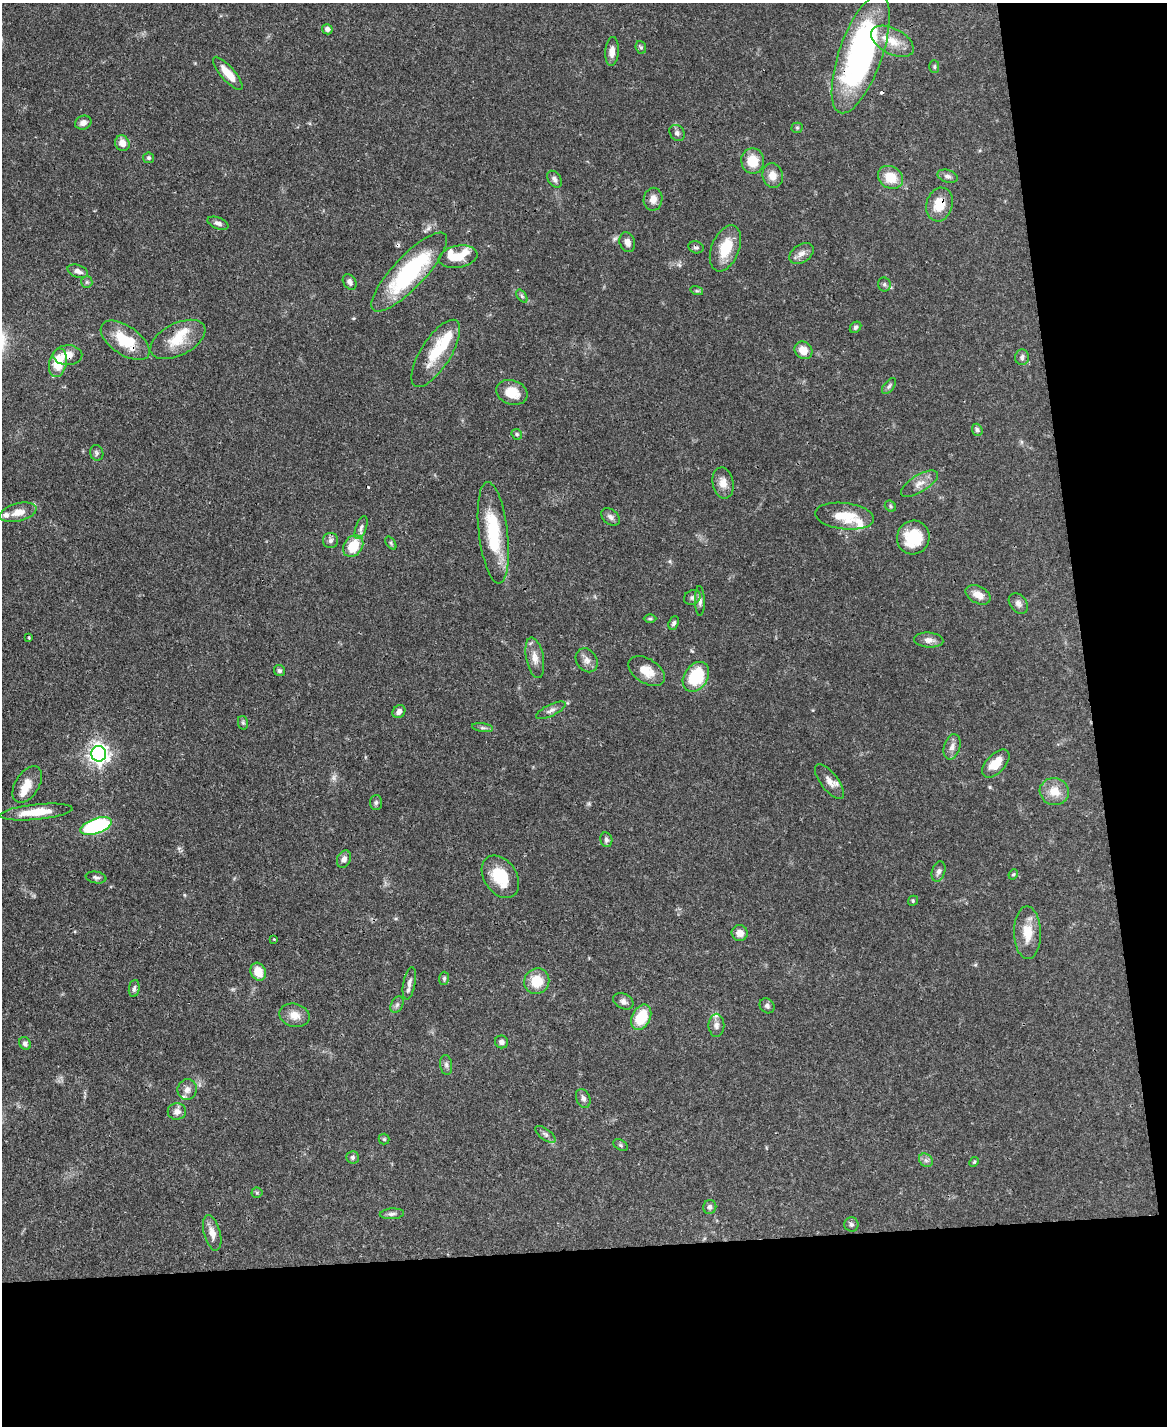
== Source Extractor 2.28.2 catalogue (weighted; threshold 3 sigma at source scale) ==
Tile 12 of 4 x 3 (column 4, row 3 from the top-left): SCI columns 3498-4662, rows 242-1665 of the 4665 x 4644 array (HDU 1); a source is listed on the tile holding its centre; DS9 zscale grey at full resolution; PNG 1169 x 1428 px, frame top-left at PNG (2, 3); each listed source drawn as its Kron ellipse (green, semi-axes under 4 px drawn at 4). Shown black and unused: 19% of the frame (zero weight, under 3 of 4 exposures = <1% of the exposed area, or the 3 px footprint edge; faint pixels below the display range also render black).
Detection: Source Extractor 2.28.2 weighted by HDU 2 'WHT'; one run over the whole footprint, this tile lists its part. Background 0.0656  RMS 0.0033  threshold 0.015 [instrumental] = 3 sigma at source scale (4.5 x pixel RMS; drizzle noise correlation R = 1.50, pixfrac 1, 0.05/0.05 arcsec/px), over >= 5 px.
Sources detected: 134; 1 too faint to see at this stretch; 1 inside a brighter object's white glare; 3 cosmic-ray / hot-pixel residue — neither listed nor drawn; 8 inside a brighter listed object's ellipse — not listed separately; the other 121 listed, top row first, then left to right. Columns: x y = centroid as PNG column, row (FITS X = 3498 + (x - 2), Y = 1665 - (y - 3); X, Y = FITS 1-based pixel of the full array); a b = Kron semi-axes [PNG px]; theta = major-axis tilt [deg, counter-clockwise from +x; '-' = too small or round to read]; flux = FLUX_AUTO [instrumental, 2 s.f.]
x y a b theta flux
327 29 5 5 - 1.2
892 41 23 12 -28 6.1
641 47 6 5 - 0.63
612 51 14 7 86 2.5
861 54 62 21 71 82
934 67 6 5 - 0.54
228 73 21 7 -49 5.3
83 123 8 7 - 1.6
797 128 5 5 - 0.49
677 133 8 7 - 1
122 143 8 7 - 2.8
149 158 5 5 - 0.61
753 161 13 11 -81 6.7
773 176 12 10 -75 3.2
948 176 10 6 -17 1.2
890 177 13 11 -33 7.1
554 179 9 6 -54 1.2
653 199 11 9 80 2.5
939 204 17 13 75 6.7
218 223 11 5 -21 1.3
627 242 10 7 -71 1.8
696 247 7 6 - 0.76
725 248 24 14 68 9.5
801 254 14 9 33 2.2
458 257 19 11 9 5.9
78 271 10 6 -19 1.6
409 272 52 16 47 38
87 282 6 5 - 0.56
350 282 8 6 -58 1.2
884 284 7 6 - 0.75
697 291 6 4 -17 0.51
522 296 7 4 -53 0.56
855 327 6 5 - 0.68
178 339 30 16 27 8.6
125 340 28 14 -34 12
803 350 9 8 - 3.7
436 353 38 15 57 11
68 355 14 10 2 3.3
1022 357 8 7 - 1.2
58 363 14 8 78 9.2
889 386 9 5 51 0.82
512 392 16 12 -19 5.9
977 430 6 5 - 0.82
517 434 6 4 -46 0.49
97 453 8 6 -73 0.81
723 483 16 10 -79 3.1
919 484 21 8 31 2.9
890 506 6 5 - 0.52
18 512 18 9 14 3.7
844 516 30 13 -7 9.7
611 517 10 7 -40 1.3
361 527 12 5 70 1.2
493 533 51 14 -83 20
913 538 17 16 - 12
330 541 8 7 - 1.2
391 543 7 4 -54 0.55
353 546 12 9 52 9
978 595 13 8 -27 3.4
692 597 8 7 - 1
700 601 15 5 -88 1.3
1018 603 11 8 -51 1.6
650 619 6 4 -1 0.52
674 623 7 5 65 0.81
29 638 4 2 - 0.26
929 640 14 7 -4 2.1
535 658 21 8 -79 3
587 660 13 10 -55 2.1
279 671 6 5 - 0.82
647 671 20 12 -32 5
696 677 16 11 56 16
551 710 16 5 26 1.4
399 712 7 6 - 1.6
243 723 7 5 -78 0.59
483 728 11 4 -8 0.82
952 747 13 8 73 1.9
99 754 8 7 - 180
996 763 17 9 47 5.4
829 781 21 8 -52 2.8
27 784 20 12 57 4.9
1054 792 15 13 -15 5.1
376 803 7 6 - 0.76
36 812 36 7 6 9
96 826 16 7 18 39
606 840 7 6 - 0.86
344 859 9 6 69 1.5
939 872 10 6 74 1.3
1013 874 5 4 - 0.44
96 877 10 5 -9 0.95
500 877 23 16 -56 12
913 901 5 4 - 0.43
740 933 8 8 - 2.4
1027 933 26 13 -89 6.6
274 939 3 3 - 0.28
258 972 9 7 -64 4.9
444 978 6 5 - 0.61
537 981 13 12 - 7.4
409 983 16 6 79 1.9
134 989 9 5 80 0.93
623 1001 11 7 -26 1.3
397 1005 9 5 63 0.93
767 1006 8 7 - 0.99
294 1015 15 11 -14 3.6
641 1017 13 9 64 11
716 1025 11 8 90 1.7
502 1042 7 6 - 1.3
25 1043 6 5 - 0.9
446 1065 10 6 -82 1.1
187 1089 10 9 - 2.1
583 1098 10 6 -66 1.2
177 1111 9 8 - 1.8
545 1134 12 5 -36 1.1
384 1139 5 5 - 0.48
621 1145 8 5 -28 0.61
353 1157 6 6 - 0.77
926 1160 7 6 - 1
974 1162 5 4 - 0.36
257 1193 5 5 - 0.48
710 1207 7 6 - 1
392 1214 12 5 3 1.1
851 1224 7 7 - 0.88
212 1233 18 8 -75 2.9
Overlapping masked pixels (flux is a lower limit): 6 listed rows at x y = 861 54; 939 204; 409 272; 125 340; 68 355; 641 1017